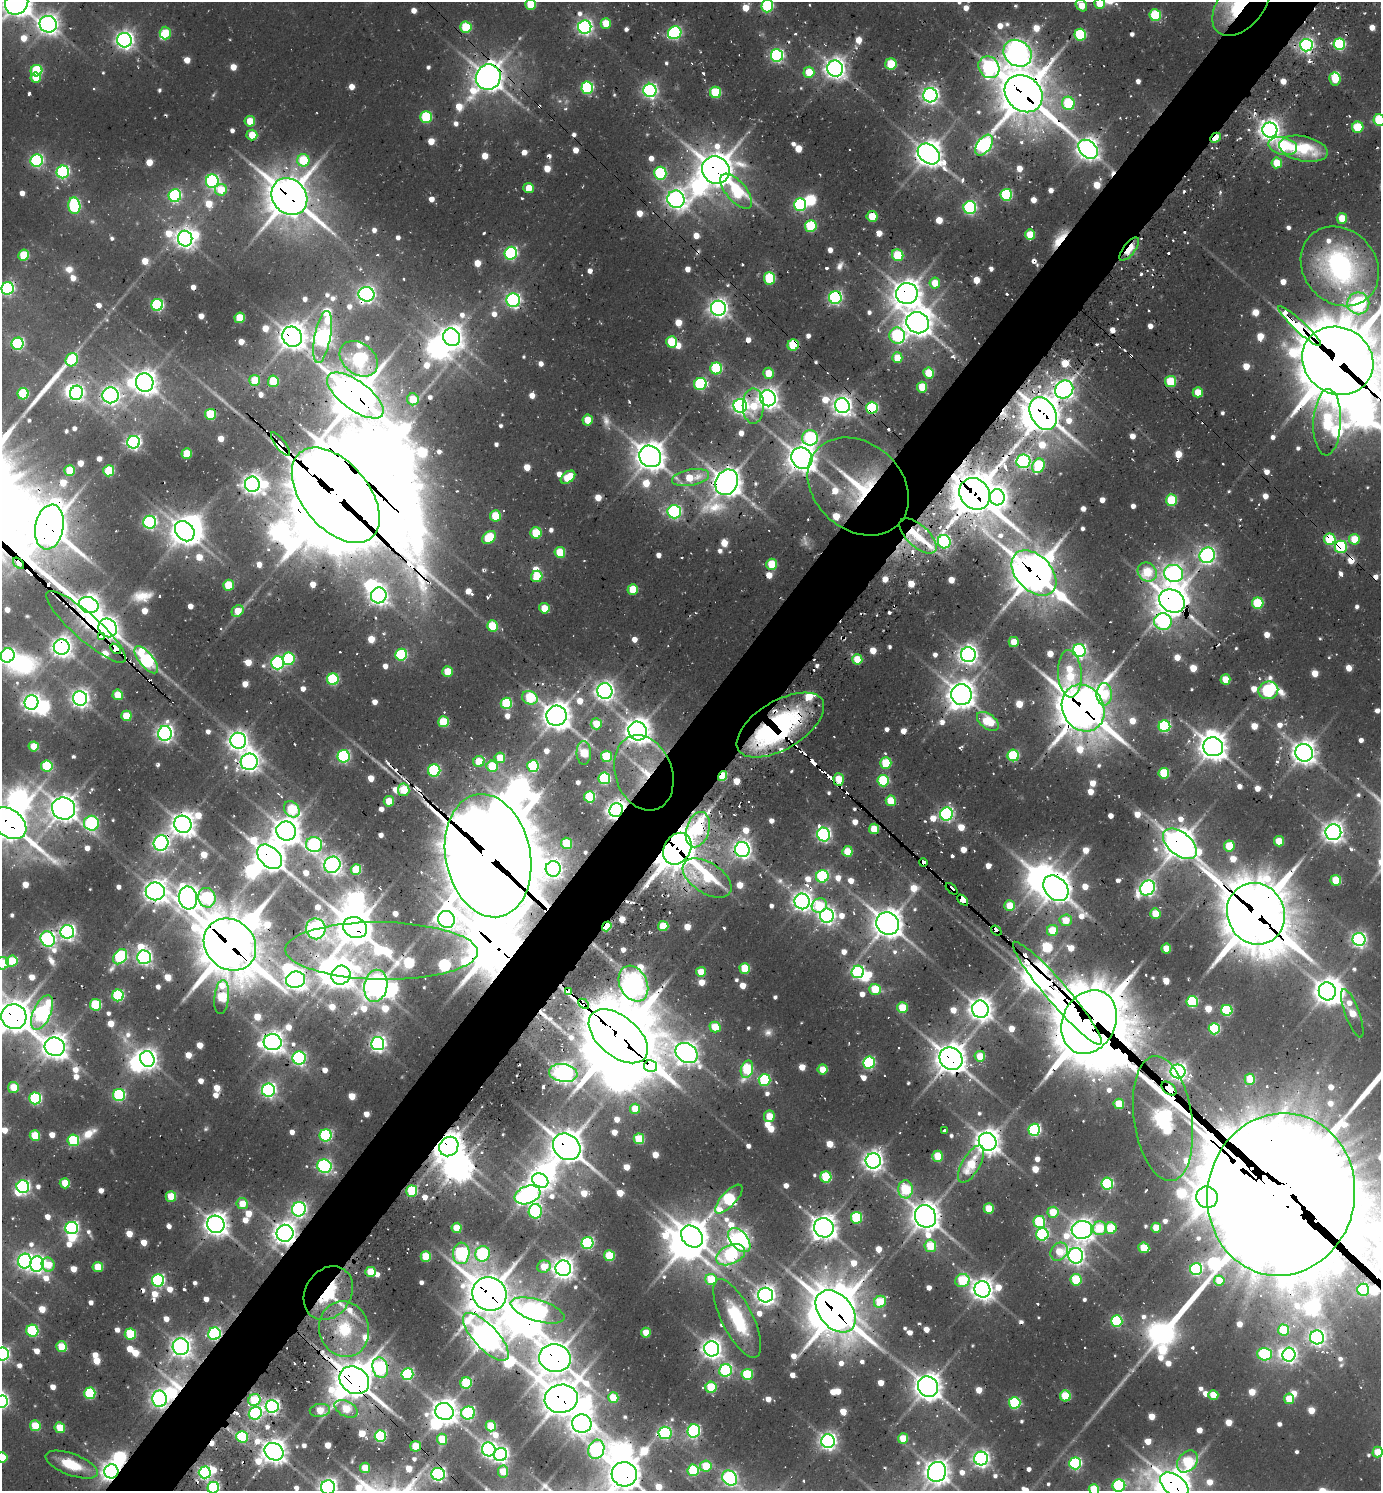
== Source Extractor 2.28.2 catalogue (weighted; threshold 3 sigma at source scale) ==
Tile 10 of 4 x 4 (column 2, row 3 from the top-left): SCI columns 1676-3054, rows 1522-3010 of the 5997 x 5989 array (HDU 1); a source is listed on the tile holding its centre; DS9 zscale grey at full resolution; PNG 1383 x 1493 px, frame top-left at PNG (2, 2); each listed source drawn as its Kron ellipse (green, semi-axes under 4 px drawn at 4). Shown black and unused: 5% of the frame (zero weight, under 2 of 3 exposures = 3% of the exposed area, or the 3 px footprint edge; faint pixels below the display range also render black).
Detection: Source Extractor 2.28.2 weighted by HDU 2 'WHT'; one run over the whole footprint, this tile lists its part. Background 0.0997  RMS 0.009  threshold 0.0407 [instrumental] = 3 sigma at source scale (4.5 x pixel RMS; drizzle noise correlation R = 1.50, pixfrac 1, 0.05/0.05 arcsec/px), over >= 5 px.
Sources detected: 1221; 15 too faint to see at this stretch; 67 inside a brighter object's white glare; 47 cosmic-ray / hot-pixel residue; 8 long thin detections or spike segments (spike, bleed or trail) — neither listed nor drawn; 32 inside a brighter listed object's ellipse — not listed separately; of the other 1052, all 500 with FLUX_AUTO >= 28.4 (the completeness limit of this list) listed and drawn (552 fainter detections not listed), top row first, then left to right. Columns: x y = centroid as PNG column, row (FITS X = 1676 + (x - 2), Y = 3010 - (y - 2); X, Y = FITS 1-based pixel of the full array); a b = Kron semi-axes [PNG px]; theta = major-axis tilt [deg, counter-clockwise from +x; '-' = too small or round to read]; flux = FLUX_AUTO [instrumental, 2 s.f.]
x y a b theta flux
17 3 12 11 - 1700
1099 3 5 5 - 29
531 4 5 5 - 56
1241 4 36 22 50 170
1081 5 6 5 - 28
767 6 6 6 - 150
1155 15 6 5 - 100
606 23 5 5 - 35
48 24 9 8 - 830
466 27 5 5 - 72
585 27 7 6 - 450
165 33 6 5 - 44
675 33 7 6 - 250
1080 35 6 6 - 120
124 40 7 7 - 680
1339 44 6 5 - 160
1306 45 6 6 - 410
1018 53 15 12 -38 1200
777 55 6 6 - 280
891 64 6 5 - 65
989 67 11 10 - 290
835 69 8 8 - 940
36 71 6 5 - 97
809 72 5 5 - 40
488 77 13 12 - 1800
36 78 5 5 - 32
1335 79 6 5 - 43
587 88 6 6 - 170
650 90 6 6 - 380
716 92 6 5 - 80
1024 94 20 17 -43 4100
930 95 7 7 - 600
1068 103 7 6 - 87
426 117 6 5 - 110
1379 120 6 5 - 100
250 121 5 5 - 36
1358 127 6 5 - 66
1270 130 7 7 - 960
252 135 5 5 - 33
1215 138 6 4 45 40
984 145 12 7 54 380
1283 146 14 8 -13 82
1088 149 11 8 -44 1100
1303 149 25 12 -12 67
929 154 12 9 -39 1600
37 160 6 6 - 240
303 160 6 6 - 69
1277 163 5 5 - 38
716 170 14 13 - 2600
63 172 6 6 - 230
660 173 6 6 - 150
212 181 6 6 - 240
529 188 5 5 - 29
221 190 6 6 - 36
736 191 21 10 -49 100
1006 195 6 6 - 140
175 196 6 6 - 190
289 196 19 16 -49 3300
676 199 9 8 - 800
800 205 6 6 - 210
74 206 8 6 -83 180
970 208 6 6 - 220
872 216 5 5 - 40
1342 218 5 5 - 34
811 226 6 6 - 83
1030 235 5 5 - 38
185 239 8 7 - 730
1129 249 14 6 52 42
511 253 6 6 - 240
24 255 5 5 - 60
898 255 6 5 - 72
1340 266 42 36 -48 250
769 278 6 5 - 92
935 283 5 5 - 29
8 288 6 6 - 240
366 294 8 7 - 540
907 294 11 10 - 1700
835 297 6 6 - 290
513 300 6 6 - 360
1358 303 11 11 - 370
157 305 6 6 - 190
718 308 7 7 - 720
240 318 5 5 - 49
918 323 11 10 - 1600
1300 326 28 5 -43 600
897 335 8 7 - 170
292 337 10 9 - 1500
323 337 26 8 79 710
452 337 9 8 - 1100
671 342 6 5 - 59
18 344 6 6 - 210
793 345 6 5 - 86
897 358 5 5 - 31
359 359 21 15 -38 270
72 360 7 6 - 93
1338 361 37 33 -31 9600
716 368 6 6 - 120
768 373 5 5 - 29
929 373 5 5 - 44
255 380 5 5 - 40
273 381 5 5 - 65
1171 382 5 5 - 69
145 383 9 8 - 1200
700 384 6 6 - 150
922 387 5 5 - 43
1064 389 9 8 - 740
1198 392 5 5 - 30
77 393 7 6 - 320
23 394 5 5 - 80
110 395 8 8 - 660
355 395 33 14 -36 4800
768 398 8 7 - 960
413 399 6 6 - 35
740 406 7 7 - 490
753 406 18 10 90 34
842 406 8 7 - 790
872 408 6 6 - 150
1043 413 17 12 -60 2400
210 414 5 5 - 70
588 420 5 5 - 33
1327 422 33 13 87 160
810 438 8 7 - 170
133 442 6 6 - 390
280 444 14 5 -53 220
187 453 5 5 - 43
650 456 11 10 - 1800
802 458 11 10 - 1700
1023 461 7 7 - 240
1038 466 7 5 64 110
70 471 5 5 - 46
109 471 5 5 - 75
568 477 8 5 39 47
690 477 19 8 10 40
727 482 13 11 61 1800
252 484 7 7 - 820
858 486 55 43 -41 130
975 494 17 14 -50 3700
336 495 55 33 -50 15000
997 497 8 7 - 750
1172 500 6 5 - 92
674 512 7 6 - 250
495 516 5 5 - 47
150 522 6 6 - 280
49 527 23 14 79 3000
185 531 11 8 -49 1500
536 533 5 5 - 65
918 536 23 11 -43 34
489 537 8 5 40 65
1330 539 6 5 - 74
1354 539 5 5 - 43
944 542 7 6 - 250
1341 547 6 6 - 140
560 552 5 5 - 46
1207 555 8 7 - 530
19 563 6 4 -44 190
771 564 5 5 - 50
1147 572 10 9 - 69
1034 573 26 17 -46 3600
1174 573 9 8 - 690
537 576 6 5 - 49
228 585 5 5 - 51
633 589 5 5 - 44
379 595 8 7 - 720
1172 601 13 11 -30 2500
1258 603 6 5 - 86
89 605 10 8 -20 980
544 608 5 5 - 34
238 611 6 5 - 29
1163 622 9 8 - 250
492 626 5 5 - 66
86 627 52 13 -42 250
108 628 10 9 - 940
102 637 4 4 - 550
1014 642 5 5 - 30
62 647 8 8 - 870
115 649 6 3 -47 560
1079 651 6 6 - 360
8 655 7 6 - 410
401 655 6 6 - 130
968 655 7 7 - 780
289 659 6 6 - 120
857 659 5 5 - 41
146 660 16 7 -51 280
278 663 6 6 - 300
447 672 5 5 - 39
1070 674 24 11 -86 66
333 679 6 5 - 120
1225 679 5 5 - 35
1268 690 10 8 13 200
605 691 8 7 - 750
1104 694 11 7 -90 59
118 695 5 5 - 36
961 695 10 10 - 1600
80 698 7 7 - 680
530 698 8 6 -27 77
31 702 7 7 - 640
506 703 6 5 - 110
1083 708 24 20 -61 4400
126 716 5 5 - 44
556 716 10 10 - 1700
988 721 12 7 -37 58
443 722 5 5 - 65
596 724 5 5 - 32
780 725 49 24 31 240
1164 726 6 6 - 180
638 731 10 9 - 1400
165 733 7 7 - 600
238 741 8 8 - 810
34 746 5 5 - 34
1213 747 10 9 - 1700
584 753 11 7 -88 63
1304 753 9 8 - 1200
1013 755 6 6 - 120
344 756 6 6 - 210
606 756 5 5 - 69
500 758 5 5 - 32
479 761 6 5 - 43
249 762 8 8 - 810
886 763 5 5 - 70
47 766 5 5 - 94
492 766 5 5 - 57
533 766 6 6 - 120
434 770 6 6 - 160
644 773 39 28 -70 50
1164 773 5 5 - 77
722 776 5 4 - 48
604 778 6 6 - 130
839 779 6 5 - 42
883 781 6 5 - 110
404 790 6 5 - 51
589 797 5 5 - 83
389 801 5 5 - 34
891 801 5 5 - 56
64 809 12 11 - 1500
292 809 9 7 -48 87
616 810 7 6 - 800
946 814 6 6 - 310
9 823 19 13 -38 2900
91 823 7 7 - 240
183 824 9 8 - 1200
874 829 5 5 - 44
698 830 18 11 73 98
286 831 10 9 - 1500
1333 832 8 8 - 920
824 835 7 6 - 350
1279 841 5 5 - 39
161 843 7 7 - 490
566 843 5 5 - 57
1180 844 19 11 -39 2200
314 845 8 7 - 270
1229 846 5 5 - 41
677 849 17 13 58 3900
742 850 7 7 - 690
847 851 5 5 - 47
488 856 62 42 -79 16000
270 857 14 9 -44 2000
923 863 4 4 - 180
332 865 8 8 - 690
553 869 8 7 - 550
356 870 5 5 - 65
822 876 6 6 - 160
707 878 27 15 -33 77
1336 880 5 5 - 54
1056 888 14 10 -47 1900
1148 888 8 7 - 480
952 889 7 3 -43 43
155 891 9 9 - 1100
188 898 11 9 -77 1200
207 898 10 8 -74 180
963 900 6 4 -44 890
802 901 8 7 - 780
819 906 8 7 - 65
1010 906 5 5 - 40
1155 914 5 5 - 38
1256 914 31 28 -64 7100
827 916 7 7 - 520
446 919 9 8 - 730
1066 920 6 6 - 30
888 924 12 10 -39 1900
607 926 5 3 - 66
663 926 5 5 - 49
355 928 12 10 -24 2400
316 929 10 9 - 750
1053 930 5 5 - 42
996 931 6 3 -38 680
67 932 7 7 - 490
48 939 8 7 - 370
1359 939 6 6 - 410
230 945 28 24 -44 5800
1166 948 5 5 - 29
381 951 96 28 -1 210
120 957 8 6 53 210
144 957 7 6 - 430
12 961 6 5 - 54
2 963 7 6 - 60
745 968 5 5 - 58
701 972 5 5 - 31
858 972 6 6 - 220
341 975 10 9 - 1200
295 980 9 8 - 940
633 984 19 13 -63 1000
376 986 16 11 79 1100
875 989 6 5 - 54
569 991 4 3 - 220
1327 991 9 8 - 1400
1057 993 67 11 -49 3700
118 995 6 6 - 130
222 997 17 7 84 83
1192 1001 5 5 - 130
584 1004 6 4 -45 510
96 1005 6 5 - 87
902 1008 5 5 - 52
980 1009 9 8 - 1100
1227 1010 5 5 - 100
42 1012 18 8 66 430
1352 1013 25 7 -70 36
14 1017 12 12 - 2300
1089 1022 33 26 63 12000
715 1027 5 5 - 43
1214 1029 5 5 - 120
618 1036 35 20 -40 12000
273 1042 9 8 - 1100
378 1044 6 6 - 500
55 1047 10 9 - 1300
686 1053 12 9 -34 1100
980 1056 5 5 - 33
299 1058 6 6 - 250
147 1059 8 7 - 760
951 1059 12 10 -41 2000
869 1063 6 6 - 190
650 1066 7 6 - 240
747 1069 9 6 74 100
822 1069 5 5 - 29
1178 1071 7 7 - 600
563 1073 14 9 -9 910
1250 1079 5 5 - 45
764 1080 6 6 - 130
13 1087 5 5 - 33
1169 1089 9 5 -42 2600
268 1090 6 6 - 410
119 1095 6 6 - 160
35 1098 6 6 - 160
1119 1104 5 5 - 48
635 1109 5 5 - 31
769 1116 6 5 - 35
1163 1119 63 29 -82 2100
1034 1130 6 6 - 210
944 1131 3 3 - 31
326 1135 6 6 - 190
35 1136 5 5 - 50
639 1139 5 5 - 62
73 1140 6 5 - 100
988 1142 9 8 - 1300
449 1147 10 9 - 1700
567 1147 15 12 -41 2500
938 1156 5 5 - 52
873 1161 7 7 - 860
971 1164 21 9 60 48
324 1166 7 6 - 310
826 1177 5 5 - 91
540 1180 8 6 -30 850
65 1183 5 5 - 36
1107 1184 6 6 - 190
23 1187 6 6 - 280
905 1189 9 7 88 70
412 1191 5 5 - 100
1281 1194 81 73 80 66000
527 1195 13 8 21 740
171 1196 5 5 - 40
1207 1197 11 10 - 1600
729 1199 18 7 47 170
242 1203 5 5 - 28
299 1209 7 7 - 390
989 1209 5 5 - 45
535 1211 7 6 - 180
1053 1212 5 5 - 41
925 1216 11 10 - 1800
856 1218 6 5 - 110
1039 1222 6 6 - 110
216 1224 9 8 - 1200
72 1228 6 6 - 290
457 1228 5 5 - 34
824 1228 10 9 - 1300
1100 1228 7 7 - 55
1111 1228 6 5 - 71
1156 1228 5 5 - 30
1082 1230 10 9 - 1100
285 1233 8 8 - 1100
1042 1234 6 6 - 180
692 1236 12 9 -44 1900
739 1240 14 8 -50 670
587 1243 6 6 - 180
930 1246 6 5 - 55
1144 1248 5 5 - 46
1059 1252 9 8 - 40
461 1253 11 8 85 250
482 1254 8 7 - 200
731 1255 15 9 24 250
426 1256 5 5 - 57
609 1256 5 5 - 67
1076 1256 8 7 - 630
25 1261 7 6 - 450
37 1264 8 6 81 500
48 1265 7 6 - 29
98 1267 5 5 - 40
544 1267 7 6 - 33
563 1268 8 7 - 1000
1196 1269 6 6 - 200
370 1272 5 5 - 45
158 1280 6 6 - 240
711 1280 6 5 - 51
962 1280 7 6 - 79
1076 1280 5 5 - 76
1219 1281 5 5 - 33
982 1289 8 8 - 1100
1363 1290 6 6 - 160
328 1293 28 23 56 88
489 1294 17 16 - 3400
766 1295 7 7 - 850
880 1302 6 5 - 53
537 1310 28 10 -17 270
836 1311 24 16 -49 3800
737 1318 43 15 -63 85
1117 1321 6 5 - 130
344 1329 28 24 -73 63
1283 1330 5 5 - 61
32 1331 6 6 - 130
646 1333 5 5 - 31
130 1334 5 5 - 78
214 1334 6 6 - 240
486 1337 31 12 -47 1600
1317 1337 7 7 - 510
62 1347 5 5 - 42
181 1347 8 8 - 840
712 1349 8 7 - 870
2 1354 6 6 - 310
1265 1354 7 6 - 190
1289 1355 7 6 - 460
555 1358 16 14 -12 2200
380 1368 10 7 -76 260
726 1370 6 6 - 180
407 1374 6 6 - 180
747 1374 5 5 - 87
354 1380 16 13 -33 3500
466 1383 6 5 - 90
711 1387 5 5 - 75
928 1387 11 9 -52 1500
90 1393 6 6 - 110
1213 1395 5 5 - 34
1065 1396 5 5 - 69
613 1397 5 5 - 43
159 1399 8 7 - 620
561 1399 17 14 9 2600
1289 1399 5 5 - 33
254 1400 6 5 - 71
2 1402 6 6 - 240
1015 1403 6 5 - 130
272 1406 6 6 - 420
346 1409 12 7 -29 45
320 1410 10 6 8 33
444 1411 9 8 - 1300
255 1413 7 6 - 220
468 1413 7 6 - 230
582 1424 10 9 - 880
35 1426 5 5 - 48
491 1426 5 5 - 51
60 1428 5 5 - 38
694 1431 6 6 - 230
665 1433 6 6 - 200
380 1436 6 5 - 170
242 1437 6 5 - 98
903 1438 5 5 - 36
442 1439 5 5 - 44
828 1441 7 7 - 560
416 1446 5 5 - 37
489 1449 7 6 - 460
596 1449 10 8 73 350
274 1452 10 8 -32 1200
1378 1452 5 5 - 36
501 1454 7 6 - 460
2 1457 5 5 - 34
981 1459 7 7 - 550
1187 1461 12 9 50 91
1075 1463 6 6 - 220
72 1465 27 10 -20 41
706 1466 6 5 - 56
365 1468 5 5 - 32
693 1470 6 5 - 110
111 1471 7 7 - 850
503 1471 6 5 - 36
205 1472 6 6 - 290
937 1472 10 9 - 1300
438 1474 7 6 - 390
624 1474 13 12 - 2000
730 1478 8 6 -45 380
1174 1485 16 10 -36 2300
1119 1486 6 6 - 170
328 1487 7 7 - 650
213 1488 6 5 - 150
1094 1489 5 5 - 51
Overlapping masked pixels (flux is a lower limit): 120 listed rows (the first 20) at x y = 1241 4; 1306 45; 1018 53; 989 67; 488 77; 1024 94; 1215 138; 984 145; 716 170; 289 196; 1129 249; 1340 266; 8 288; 366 294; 907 294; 835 297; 918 323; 1300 326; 292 337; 793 345
Isophote crosses this tile's border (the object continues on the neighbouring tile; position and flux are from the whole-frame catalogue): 26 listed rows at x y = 17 3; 1099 3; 531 4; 1241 4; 1081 5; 767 6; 1379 120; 8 288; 1338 361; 8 655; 9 823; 2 963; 14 1017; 1281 1194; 2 1354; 2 1402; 1378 1452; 2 1457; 937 1472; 624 1474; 730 1478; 1174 1485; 1119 1486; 328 1487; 213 1488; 1094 1489